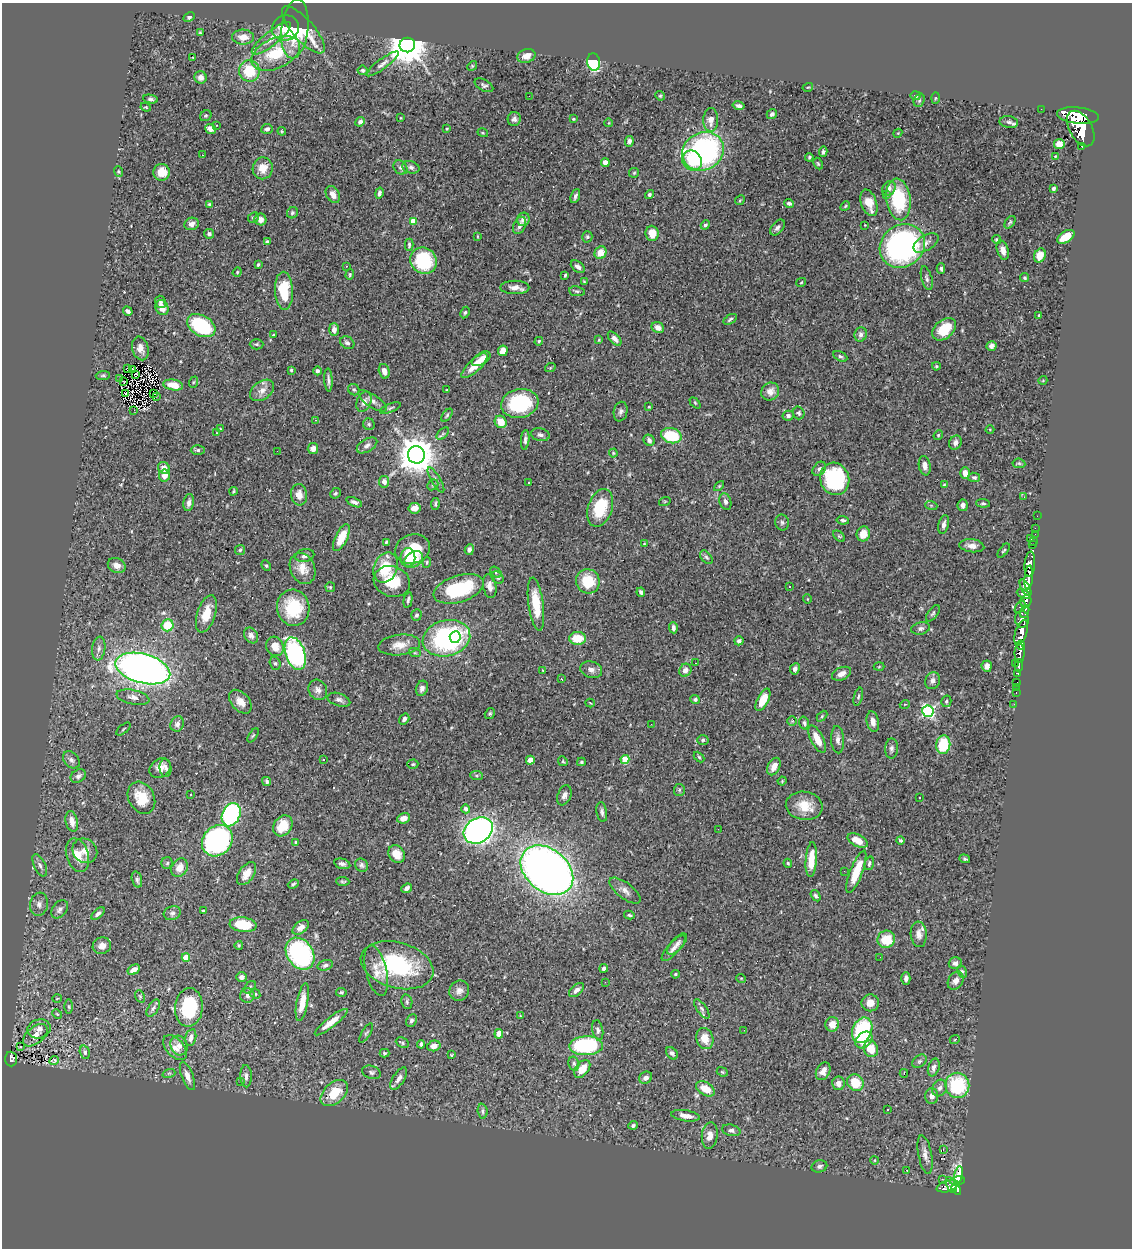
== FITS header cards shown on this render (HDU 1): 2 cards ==
NAXIS1  =                 1130
NAXIS2  =                 1246

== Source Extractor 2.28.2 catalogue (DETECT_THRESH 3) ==
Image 1130 x 1246 px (HDU 1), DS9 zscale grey, 1 PNG px = 1 image px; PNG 1134 x 1250 px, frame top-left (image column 1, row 1246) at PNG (2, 3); each listed source drawn as its Kron ellipse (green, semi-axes under 4 px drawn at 4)
Background 0.797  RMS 0.029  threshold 0.0865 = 3 sigma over >= 5 px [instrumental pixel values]
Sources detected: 504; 2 with non-positive FLUX_AUTO (blend fragments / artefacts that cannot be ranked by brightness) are neither listed nor drawn; of the other 502, the 500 brightest by FLUX_AUTO listed and drawn (2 fainter detections omitted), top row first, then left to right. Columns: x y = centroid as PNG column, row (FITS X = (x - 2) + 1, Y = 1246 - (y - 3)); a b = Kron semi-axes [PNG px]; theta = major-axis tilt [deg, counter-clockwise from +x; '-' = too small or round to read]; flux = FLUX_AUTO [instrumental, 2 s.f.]
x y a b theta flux
189 17 6 4 27 3.2
285 28 14 12 23 42
295 29 30 13 83 66
303 30 30 10 -49 54
200 33 3 3 - 1.8
243 37 11 7 -1 17
271 38 24 7 39 23
407 45 8 7 - 6000
276 53 26 15 25 77
526 56 9 6 18 15
193 57 3 2 - 3.9
594 62 9 6 -82 160
383 64 20 5 37 9.6
472 66 5 4 - 1.9
363 70 5 4 - 3.6
249 71 11 10 - 61
201 77 6 6 - 8.8
484 85 10 5 -29 5.4
808 87 5 3 - 1.7
529 96 3 2 - 3.1
660 96 5 4 - 2.3
916 96 5 4 - 3.3
935 98 5 3 - 2
151 99 7 4 -9 4.4
919 100 7 5 71 4.5
738 106 6 3 -12 5
146 107 5 3 - 1.9
1041 109 2 2 - 9.9
772 114 5 4 - 5.1
1078 115 21 8 -6 6700
206 116 6 5 - 2.7
400 118 3 2 - 1.3
514 119 7 6 - 6.3
573 119 4 3 - 2.2
711 120 12 7 89 16
360 122 5 4 - 7.4
1009 122 9 6 -10 6
609 123 4 3 - 1.4
217 125 3 2 - 2.8
1081 128 19 11 -60 7000
210 129 5 4 - 11
267 129 6 5 - 6
447 129 4 3 - 2
282 131 4 4 - 2
483 133 5 3 - 1.7
898 133 4 3 - 1.7
629 141 5 4 - 6.7
1059 144 5 5 - 18
1082 146 3 3 - 98
703 151 21 18 28 430
823 152 5 4 - 4.8
202 155 3 2 - 2.9
1055 156 4 4 - 1.5
809 157 4 4 - 2.6
692 161 10 9 - 44
605 163 4 4 - 19
818 164 6 4 -63 2.6
400 167 8 6 -47 5.2
411 167 9 6 -15 6.3
263 168 11 10 - 25
118 172 5 4 - 2.3
162 172 8 8 - 28
634 173 5 5 - 2.4
889 188 8 6 58 7.6
1053 189 4 3 - 5.3
379 193 5 4 - 5.7
333 195 9 6 -59 13
649 195 4 4 - 4.4
886 195 2 2 - 31
575 196 7 4 70 4.8
898 199 21 12 -82 120
740 200 5 4 - 2.2
789 203 5 4 - 4.8
869 203 14 7 -71 31
209 204 4 3 - 2.7
845 206 5 4 - 2.2
292 213 6 5 - 3.1
253 218 5 5 - 3.4
260 219 6 5 - 11
523 219 7 6 - 10
413 221 4 4 - 26
1010 222 7 4 54 2.8
192 224 7 6 - 8.1
520 225 9 6 64 8.8
705 225 5 4 - 3.7
865 225 2 2 - 1
777 228 9 5 51 6.6
652 233 7 6 - 26
209 234 5 4 - 5.2
477 236 4 2 - 1.4
587 237 5 5 - 3.3
1066 237 9 5 31 32
997 240 4 4 - 3
267 242 4 3 - 3.2
926 243 14 7 31 10
409 245 6 3 90 4
902 246 24 21 37 510
1003 250 10 5 -74 14
600 253 6 5 - 24
1040 255 7 5 61 20
424 261 13 12 - 120
258 265 4 3 - 2.7
346 266 3 2 - 1.1
578 267 8 5 -38 8
941 269 5 4 - 3.7
237 272 5 4 - 2.1
350 275 5 4 - 2.7
565 275 3 3 - 2.3
927 278 12 5 -75 5.9
1025 278 4 4 - 2.7
584 282 3 3 - 1.9
801 282 5 4 - 2
515 287 14 6 0 13
284 291 19 9 -87 70
577 291 8 5 -8 3.8
161 302 6 5 - 5
162 308 8 6 -63 19
128 311 5 3 - 6
465 312 6 4 62 3.2
1039 315 3 3 - 2.3
730 319 7 4 34 3.7
201 326 15 10 -31 160
658 328 6 5 - 11
944 329 13 9 41 53
334 330 6 5 - 11
861 334 7 6 - 7
273 335 3 3 - 2
615 339 8 4 -48 7.6
599 340 3 2 - 1.7
539 341 4 4 - 3.3
347 343 8 6 -32 5.7
256 344 7 5 -1 3.2
992 346 5 4 - 8.8
140 348 12 8 -76 13
503 351 5 5 - 25
840 356 7 4 -27 3.8
481 359 10 5 33 17
475 366 17 6 44 28
936 366 4 3 - 2.2
550 368 5 3 - 1.9
127 369 3 2 - 1.1
133 369 3 2 - 1.7
291 370 4 4 - 2.4
317 371 4 4 - 4.2
384 371 7 5 -75 12
136 374 4 2 - 3.2
103 375 7 4 4 2.9
120 378 3 2 - 1
328 380 11 4 -87 6
1043 380 4 3 - 1.5
124 382 3 2 - 1.2
194 382 6 3 70 2.2
173 385 10 5 -9 20
262 390 13 9 37 15
354 390 6 5 - 3.6
446 390 4 3 - 1.4
770 392 9 8 - 15
126 393 3 2 - 0.9
153 394 3 2 - 1.4
156 396 2 2 - 1.6
372 401 17 6 -33 11
364 402 10 7 66 9.6
520 403 19 14 11 160
695 403 6 4 -46 2.2
649 407 3 3 - 1.6
390 408 11 4 21 4.7
134 410 3 2 - 4.7
621 412 10 6 78 6.1
799 413 6 5 - 3.5
447 415 7 3 53 2.8
788 416 5 5 - 6.1
316 420 4 3 - 1.4
501 422 6 5 - 30
369 424 6 5 - 3.3
220 429 2 2 - 1.4
990 429 4 3 - 1.6
217 433 3 2 - 1.3
443 434 7 4 46 3.9
540 435 9 6 -11 7
938 435 5 4 - 2.3
671 436 10 7 -15 84
525 440 10 4 86 5.9
649 440 6 5 - 6
955 443 7 6 - 8
367 445 11 6 32 7.5
313 448 5 5 - 11
198 450 7 4 0 3.6
277 451 2 2 - 4.1
613 453 4 4 - 1.9
416 455 8 8 - 5200
1019 463 6 4 -8 2.7
925 466 10 6 -80 8.2
164 468 6 5 - 17
819 469 8 5 48 6.1
965 473 6 5 - 12
164 476 6 5 - 17
974 477 6 4 -9 3.6
835 479 16 14 -73 160
436 480 14 4 -59 6.2
384 482 6 5 - 10
528 483 3 2 - 1.5
433 485 6 5 - 3
944 485 4 3 - 2.2
719 486 6 3 45 2.2
233 491 4 2 - 2.3
335 493 6 4 43 2.8
299 495 11 8 -82 17
1024 497 3 2 - 2.1
665 501 6 3 19 1.9
354 502 8 4 -22 6
725 502 8 5 -72 6.4
189 503 8 5 81 8.1
983 503 7 4 -5 3.5
435 504 6 3 83 3.1
931 505 6 4 -19 2.3
963 505 6 5 - 7.7
414 508 6 5 - 15
600 508 19 12 72 77
1037 516 2 2 - 14
843 520 6 4 -7 4.4
782 522 8 7 - 5.4
944 525 9 5 77 8.6
1035 528 2 2 - 12
863 534 7 6 - 20
1035 534 2 2 - 17
839 536 7 4 -44 2.7
341 538 15 6 64 38
1030 538 3 2 - 76
1034 541 4 3 - 39
386 542 3 3 - 2.4
644 544 3 3 - 1.6
1033 545 3 2 - 25
972 546 12 6 -6 13
413 549 18 14 19 59
240 550 5 5 - 2.8
469 550 5 4 - 6
1004 551 8 3 52 3.1
305 556 9 6 10 7.3
706 557 8 5 -48 4.1
408 558 9 7 89 15
414 559 10 7 34 34
427 562 5 3 - 2.3
1030 564 13 5 84 2200
117 565 9 7 -26 13
266 566 5 3 - 2.4
386 567 16 11 66 59
303 568 16 12 -67 25
496 572 6 4 -37 2.8
1029 577 12 4 85 1900
498 578 7 5 -45 3.4
392 581 18 15 -19 53
588 581 12 11 - 59
490 586 12 6 -79 12
330 587 5 4 - 2.4
789 587 3 3 - 3.6
1025 588 9 4 -61 830
459 589 26 13 18 130
641 592 4 3 - 5
1024 594 7 4 -25 650
807 599 5 3 - 1.4
408 600 8 3 78 4.6
1026 601 6 5 - 770
536 604 27 7 -82 46
1020 607 7 4 57 270
293 608 18 16 -77 87
1025 612 7 3 73 580
933 613 9 5 54 3.9
206 614 19 9 72 35
416 615 6 5 - 4
1022 619 8 7 - 1500
167 625 6 6 - 52
673 628 5 4 - 7.7
921 628 9 6 13 5.8
1021 633 13 5 72 3500
251 635 8 6 -59 8.2
455 637 6 5 - 40
446 638 24 18 14 320
578 638 8 6 0 44
739 641 4 4 - 6
399 645 21 10 7 23
1021 645 4 3 - 640
275 646 10 8 -64 26
99 648 12 6 83 8.2
415 653 6 4 -18 2.4
1020 653 10 5 89 1700
295 654 17 9 -71 360
275 663 6 5 - 3.8
696 663 2 2 - 1.2
1015 663 2 2 - 43
1019 665 6 3 84 310
987 666 5 5 - 8.8
879 667 5 3 - 2
143 668 28 14 -15 1300
795 669 6 5 - 6.2
543 670 3 2 - 1.4
591 670 11 8 -17 9.3
685 670 7 6 - 11
1017 673 3 3 - 160
842 674 10 6 23 12
561 679 3 3 - 1.9
933 681 8 7 - 8.8
1017 683 3 3 - 49
1016 687 2 2 - 8.1
422 688 8 6 70 7.6
318 690 10 9 - 9.9
1016 693 3 2 - 23
133 697 17 7 -12 11
858 697 9 4 76 3.6
695 699 5 4 - 3.6
339 700 12 6 -18 7.6
763 700 12 5 63 34
946 701 6 5 - 3.4
240 702 14 8 -48 19
590 703 4 3 - 1.8
905 704 5 3 - 1.5
1014 704 2 2 - 9.3
928 711 6 5 - 310
490 713 6 4 58 3
822 716 6 4 46 2.7
404 719 6 5 - 5.7
792 721 5 4 - 2.3
873 722 10 6 -79 12
804 723 6 5 - 4.2
177 724 8 6 67 7.3
651 724 2 2 - 5.1
123 729 8 2 40 1.9
253 735 8 3 56 2.3
817 739 15 6 -63 30
703 740 5 5 - 3.3
838 740 13 6 -87 9.5
943 745 9 7 83 79
891 749 10 6 88 6.3
699 757 6 3 -45 2.5
71 760 10 7 -48 6.6
324 760 3 2 - 2.2
530 760 4 4 - 25
625 760 4 4 - 59
563 761 5 4 - 2.3
581 762 4 3 - 2.7
413 764 5 4 - 2.5
774 767 9 6 63 16
160 768 11 9 38 16
166 768 9 6 -85 6.3
78 776 8 6 35 7
477 776 6 4 -7 2.8
267 781 5 4 - 4.5
782 781 4 3 - 1.8
679 790 6 5 - 3.6
191 795 3 3 - 10
564 795 10 6 68 8.7
920 797 3 3 - 4.7
141 798 17 13 -62 45
804 806 18 14 -9 39
466 809 4 4 - 7
602 812 10 5 -81 5.8
231 815 12 9 67 250
404 818 6 5 - 15
72 821 10 6 -76 14
283 826 11 9 53 43
718 829 3 2 - 1.7
478 830 15 12 32 870
900 840 4 4 - 3.2
217 841 17 14 48 360
858 841 11 6 -28 26
296 842 4 4 - 2.1
85 851 13 11 -41 19
397 854 9 7 -57 24
77 855 17 11 -73 29
811 859 17 5 86 38
965 859 5 4 - 3.2
167 863 6 5 - 3.7
788 863 4 3 - 2.5
869 863 7 4 73 4.4
342 864 8 5 -13 6.1
40 865 12 5 -65 7.4
362 865 7 6 - 5
180 868 10 8 59 18
547 870 29 21 -40 1600
844 871 2 2 - 3.6
856 872 22 6 69 53
247 874 13 7 56 18
137 880 8 5 -73 5.1
343 881 6 3 -4 2.9
293 884 6 4 20 2.9
406 888 5 4 - 7.3
625 891 19 8 -37 12
816 896 6 4 -57 4.5
39 904 11 9 82 11
60 909 10 7 52 8.4
203 911 3 3 - 2.8
172 913 8 7 - 5.3
98 914 8 4 41 5.8
629 915 5 3 - 3.1
243 925 13 7 -7 71
301 927 9 5 37 11
919 934 13 8 -85 14
886 939 9 8 - 45
677 944 13 6 49 8.6
239 945 4 3 - 2.3
102 946 9 8 - 11
674 948 16 6 48 11
300 954 17 13 -57 270
186 957 4 4 - 42
880 957 2 2 - 2.2
955 963 6 6 - 7
325 965 8 5 16 5.3
397 965 37 23 -16 180
604 968 4 4 - 4.9
134 970 6 4 32 14
376 971 26 10 -76 23
962 971 6 4 -62 3.2
675 974 4 3 - 2
242 977 5 5 - 6.7
741 978 5 3 - 1.5
906 978 6 4 -89 7.3
956 981 10 7 57 11
605 982 2 2 - 3.4
250 987 7 4 50 3.6
576 990 9 5 41 7
459 991 10 9 - 11
341 992 5 4 - 3
255 994 5 4 - 2.9
247 995 7 7 - 7.1
140 996 6 4 -69 2.9
57 998 5 3 - 1.8
302 1002 19 5 79 32
407 1002 7 5 -77 3.7
870 1003 8 8 - 16
69 1007 7 3 -89 2.7
189 1007 19 14 85 110
153 1008 9 5 58 5.6
702 1009 11 5 -55 5.8
57 1014 5 4 - 2.5
520 1016 3 3 - 1.6
411 1021 6 5 - 5.2
331 1022 20 5 38 25
832 1024 7 6 - 22
39 1029 12 9 16 15
598 1030 10 5 -80 6.5
744 1030 2 2 - 2.6
862 1030 13 9 67 160
366 1033 11 4 58 3.6
499 1034 5 4 - 16
35 1035 14 8 40 15
191 1038 9 5 78 8.3
705 1038 11 8 -72 27
955 1039 5 3 - 1.4
864 1040 9 7 44 37
402 1043 7 5 -27 3.6
421 1044 4 3 - 3.8
179 1046 10 8 -65 13
434 1046 6 5 - 12
586 1046 17 9 2 190
20 1047 3 3 - 3.6
175 1048 15 8 -47 17
871 1049 8 7 - 29
85 1052 7 5 -74 4.7
384 1053 5 4 - 3.3
672 1053 7 5 -48 5.2
451 1055 3 3 - 2.1
11 1059 7 6 - 160
54 1061 5 4 - 3.4
919 1061 8 5 40 4.2
574 1064 7 5 -75 4.1
934 1068 9 5 73 8.5
582 1069 10 6 50 27
823 1071 9 6 62 12
372 1072 10 6 -18 5.3
722 1072 6 4 -22 2.7
169 1073 6 4 18 3
904 1073 4 3 - 2.6
187 1076 15 5 -69 14
246 1076 11 5 -88 8.7
646 1078 7 5 35 9.5
399 1079 12 5 58 11
240 1082 2 2 - 5.3
838 1083 7 6 - 13
855 1083 9 7 -45 43
957 1085 12 12 - 120
940 1088 9 7 61 6.9
705 1089 10 6 -32 29
334 1093 16 10 41 51
932 1096 8 6 90 9.2
887 1109 3 2 - 2.1
483 1111 7 5 -84 4.6
685 1116 14 5 -9 15
633 1125 5 4 - 4.4
731 1130 9 5 -15 5.9
710 1136 13 8 84 15
943 1150 3 2 - 7.4
925 1155 19 6 -80 12
875 1160 4 3 - 1.5
819 1166 8 6 15 6.8
907 1170 3 2 - 1.8
959 1175 8 3 79 340
942 1179 2 2 - 12
957 1181 7 4 9 430
951 1185 9 4 -65 430
947 1186 11 5 15 470
956 1189 6 4 -56 800
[2 fainter detections neither listed nor drawn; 2 non-positive-flux detections neither listed nor drawn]